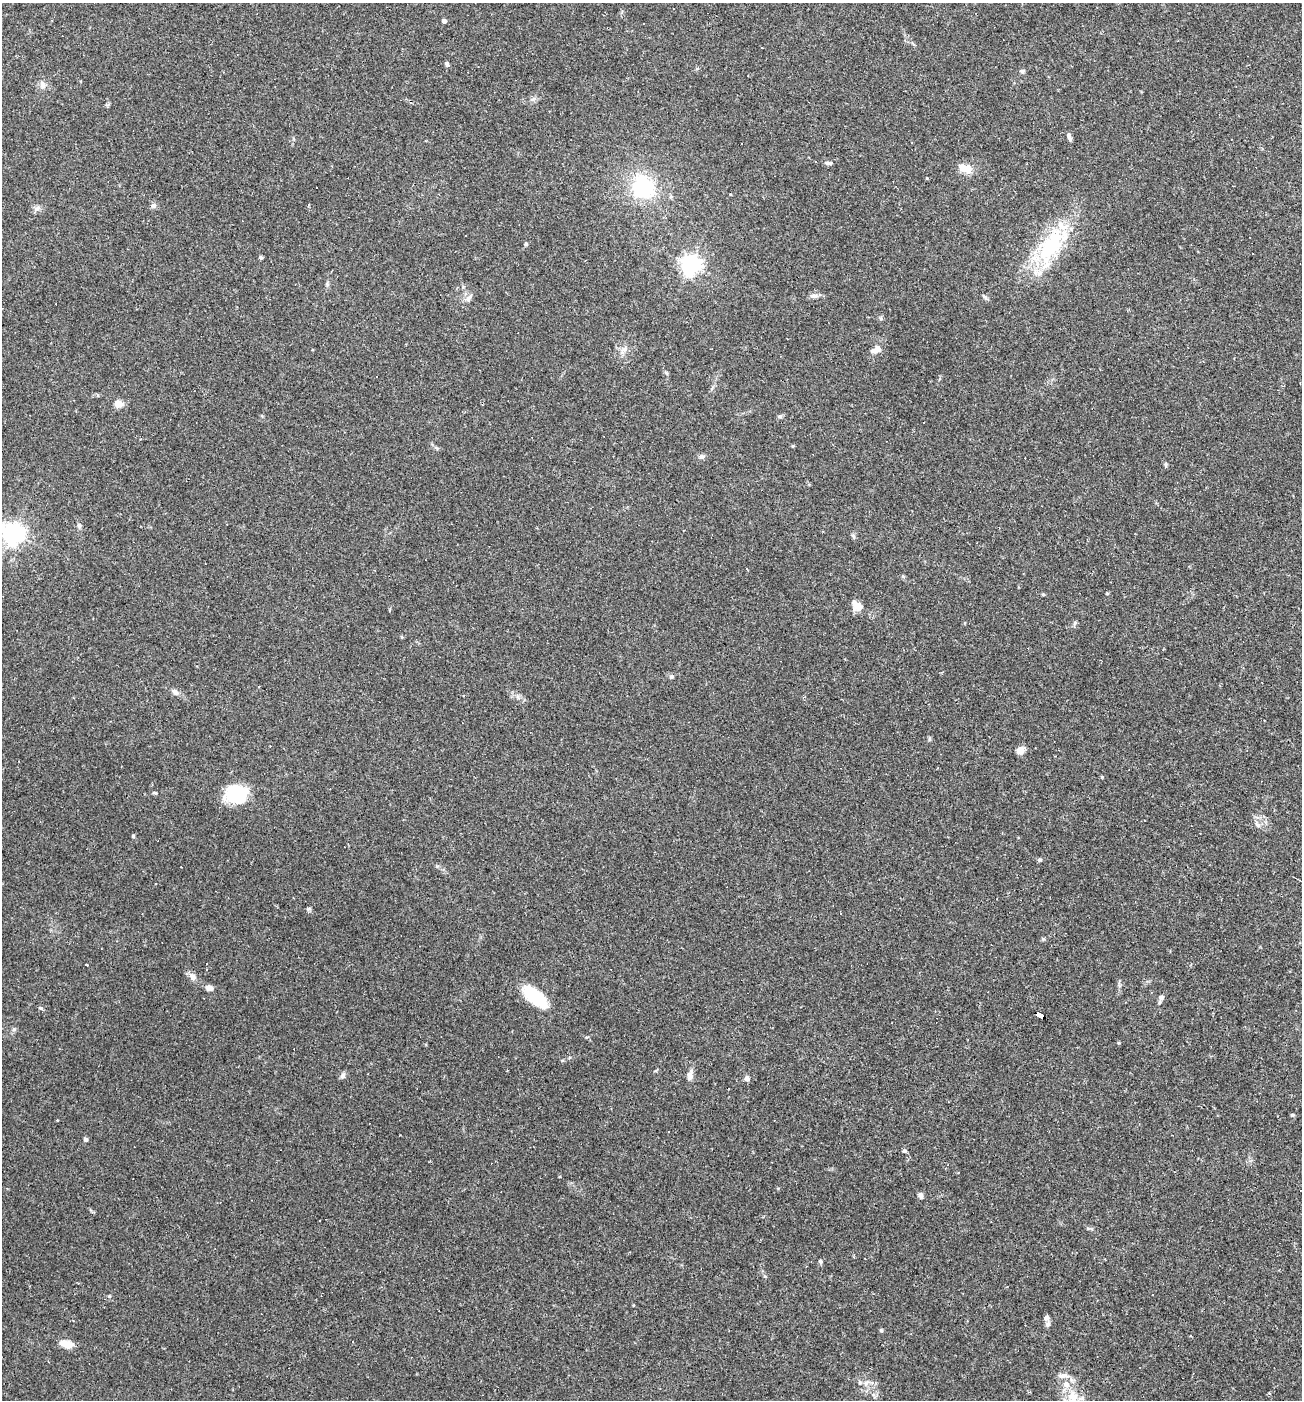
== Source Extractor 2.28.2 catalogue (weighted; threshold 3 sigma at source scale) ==
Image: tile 6 of 4 x 4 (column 2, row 2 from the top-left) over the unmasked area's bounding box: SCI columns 1437-2736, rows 2799-4196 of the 5606 x 5595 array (HDU 1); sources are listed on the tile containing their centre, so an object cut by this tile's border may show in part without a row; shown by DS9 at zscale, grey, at full resolution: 1 PNG px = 1 image px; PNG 1304 x 1402 px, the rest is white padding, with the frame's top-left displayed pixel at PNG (2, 3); no overlay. <1% of this frame is shown black and not used: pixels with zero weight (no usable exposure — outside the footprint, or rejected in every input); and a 3 px margin inside the footprint's outer edge (the drizzle kernel's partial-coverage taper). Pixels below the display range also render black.
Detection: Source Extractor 2.28.2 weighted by HDU 2 'WHT'; one run over the whole footprint, this tile lists its part. Background 0.109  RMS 0.0071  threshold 0.0318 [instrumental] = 3 sigma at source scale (4.5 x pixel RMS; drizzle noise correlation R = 1.50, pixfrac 1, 0.05/0.05 arcsec/px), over >= 5 px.
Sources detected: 95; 21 cosmic-ray / hot-pixel residue — not listed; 5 inside a brighter listed object's ellipse — not listed separately; the other 69 listed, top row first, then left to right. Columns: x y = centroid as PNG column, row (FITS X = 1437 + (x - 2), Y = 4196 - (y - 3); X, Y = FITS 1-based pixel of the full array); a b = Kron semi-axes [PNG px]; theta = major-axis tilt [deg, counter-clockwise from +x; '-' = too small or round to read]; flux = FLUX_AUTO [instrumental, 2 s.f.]
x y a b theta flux
444 21 4 4 - 2.8
644 23 3 2 - 0.87
447 64 6 5 - 1.3
1022 71 6 5 - 1.2
42 85 12 7 -74 3.3
1069 137 9 4 -66 2
742 144 2 2 - 0.65
815 162 3 2 - 0.98
828 163 10 5 -3 2
962 167 15 9 -48 6.2
927 178 4 3 - 0.66
643 187 22 19 -42 53
730 194 3 2 - 0.54
153 205 7 7 - 2.2
37 208 10 7 21 2.8
526 244 5 4 - 1.1
1050 246 53 23 59 61
261 257 5 5 - 0.94
690 265 6 6 - 390
813 296 10 6 0 2.7
985 297 8 4 -36 1.3
469 298 14 5 58 2.4
876 349 13 7 29 5.1
623 350 15 4 48 2.6
119 404 5 4 - 20
780 416 6 5 - 1.3
701 456 9 6 3 1.9
1166 465 6 4 -89 0.96
79 525 7 5 -75 1.6
12 533 8 7 - 410
747 569 3 3 - 3.2
1043 594 5 4 - 0.74
857 606 12 9 -51 6.9
1075 623 6 5 - 1.3
671 676 6 5 - 1.3
175 692 8 6 -36 2.9
1020 750 9 7 57 4.9
237 795 28 19 6 30
1258 825 7 5 -46 1.8
133 836 5 4 - 1
1039 860 6 5 - 1.2
309 908 6 4 19 1
840 913 3 2 - 1.2
1043 939 5 4 - 0.91
86 964 3 3 - 1.9
193 977 10 8 -56 3.3
209 988 8 6 -17 3.2
535 997 34 14 -42 31
1161 998 7 6 - 2.2
40 1008 6 4 -41 1
1039 1015 9 4 -29 230
1118 1043 4 3 - 0.68
343 1075 8 6 54 2
690 1076 12 8 83 3.5
747 1078 5 5 - 3.3
1292 1115 6 4 -1 0.78
85 1139 5 5 - 1.3
904 1151 5 4 - 1.3
920 1195 9 6 -72 2.1
319 1221 3 2 - 0.84
820 1261 5 5 - 1.3
1152 1295 3 2 - 0.65
1048 1324 8 7 - 2
881 1330 5 5 - 0.87
352 1342 3 2 - 0.5
66 1344 12 7 -17 12
1063 1376 13 7 3 4
865 1383 7 4 -19 1.9
1073 1397 22 14 -90 16
Overlapping masked pixels (flux is a lower limit): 1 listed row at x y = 1039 1015
Isophote crosses this tile's border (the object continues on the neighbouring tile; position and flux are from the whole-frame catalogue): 2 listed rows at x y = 12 533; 1073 1397
Unlisted compact peaks at least as high as the median listed source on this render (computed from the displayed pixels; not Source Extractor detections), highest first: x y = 109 1296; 1102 777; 14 1029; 155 793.